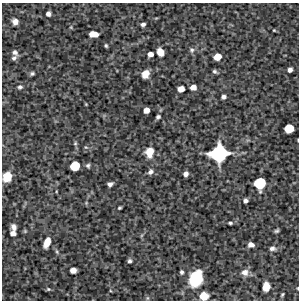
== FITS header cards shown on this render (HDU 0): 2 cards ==
NAXIS1  =                  297 /Length X axis
NAXIS2  =                  298 /Length Y axis

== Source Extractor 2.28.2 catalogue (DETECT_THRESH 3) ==
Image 297 x 298 px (HDU 0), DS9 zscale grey, 1 PNG px = 1 image px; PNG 301 x 302 px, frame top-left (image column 1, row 298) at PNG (2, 3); no overlay
Background 4820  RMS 250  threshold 738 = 3 sigma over >= 5 px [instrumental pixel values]
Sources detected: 54; all 54 listed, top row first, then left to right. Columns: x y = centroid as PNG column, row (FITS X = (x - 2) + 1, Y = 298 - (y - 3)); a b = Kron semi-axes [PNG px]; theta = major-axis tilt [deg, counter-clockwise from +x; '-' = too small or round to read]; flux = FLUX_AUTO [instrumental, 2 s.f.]
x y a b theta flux
48 14 5 4 - 6.1e+04
15 21 7 7 - 1.0e+05
143 24 4 4 - 4.4e+04
274 30 3 3 - 1.3e+04
93 34 8 5 -3 2.1e+05
106 46 4 3 - 2.2e+04
192 50 8 6 -66 4.1e+04
15 52 7 5 -54 5.5e+04
160 52 7 5 -68 1.6e+05
150 54 5 4 - 8.1e+04
217 57 6 5 - 1.8e+05
14 58 7 5 33 3.9e+04
290 70 5 4 - 6.0e+04
215 72 5 3 - 3.1e+04
32 73 5 4 - 3.0e+04
145 74 7 6 - 1.6e+05
20 87 6 4 16 3.2e+04
193 87 5 5 - 1.1e+05
181 89 6 5 - 1.5e+05
223 97 4 4 - 5.2e+04
146 110 5 5 - 1.1e+05
158 117 4 3 - 3.5e+04
289 128 7 6 - 3.8e+05
75 143 5 4 - 2.0e+04
149 152 10 8 82 2.3e+05
219 153 13 12 - 1.7e+06
88 165 5 5 - 3.1e+04
75 166 7 6 - 4.2e+05
150 172 7 6 - 5.6e+04
186 174 5 4 - 6.9e+04
7 177 8 7 - 2.7e+05
260 183 8 8 - 7.0e+05
110 184 5 4 - 5.4e+04
245 201 4 4 - 5.0e+04
119 208 4 3 - 2.0e+04
230 223 4 3 - 2.7e+04
14 227 6 4 -64 6.4e+04
25 231 4 4 - 1.7e+04
276 231 4 3 - 2.8e+04
13 233 5 5 - 8.2e+04
47 242 9 5 69 2.0e+05
251 245 5 4 - 8.5e+04
272 248 7 6 - 4.8e+04
130 261 5 4 - 3.3e+04
73 270 5 5 - 1.2e+05
182 272 4 3 - 3.3e+04
245 272 8 8 - 9.8e+04
196 279 13 10 67 7.8e+05
266 287 7 6 - 2.1e+05
298 288 3 2 - 1.1e+04
48 289 6 5 - 2.4e+04
282 294 4 3 - 2.0e+04
204 296 7 6 - 2.4e+05
147 298 6 4 90 1.9e+04
At the frame edge (FLAGS 8, measured only in part): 4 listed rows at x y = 289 128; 7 177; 298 288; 204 296